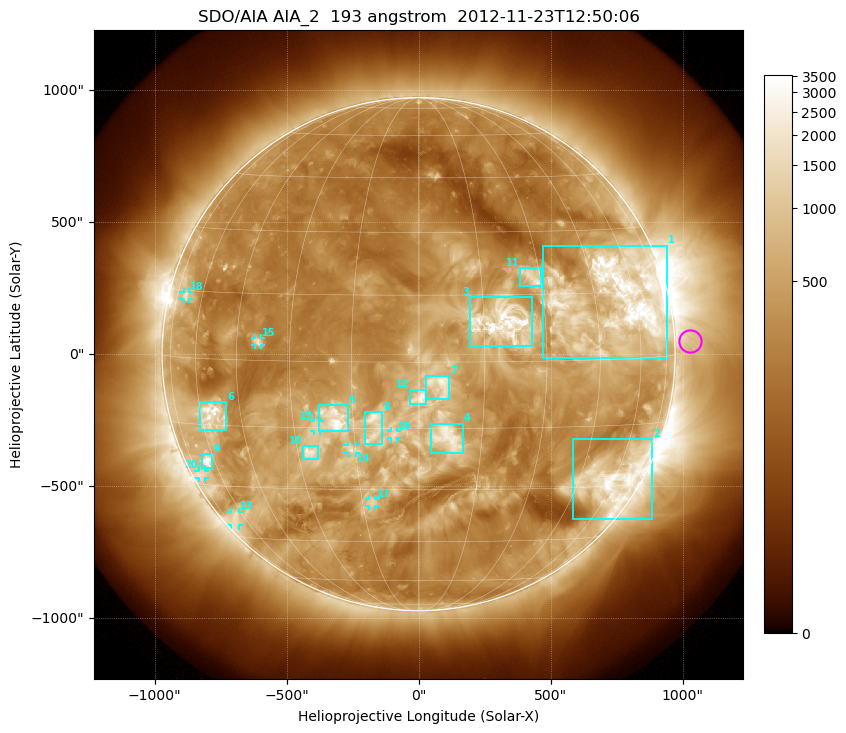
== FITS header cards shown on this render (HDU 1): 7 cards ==
TELESCOP= 'SDO/AIA'
INSTRUME= 'AIA_2'
WAVELNTH=                  193
WAVEUNIT= 'angstrom'
DATE-OBS= '2012-11-23T12:50:06.84'
CTYPE1  = 'HPLN-TAN'
CTYPE2  = 'HPLT-TAN'

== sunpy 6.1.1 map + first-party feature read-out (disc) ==
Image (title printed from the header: SDO/AIA AIA_2  193 angstrom  2012-11-23T12:50:06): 1024 x 1024 px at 2.4 arcsec/px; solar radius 972 arcsec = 405 px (full disc in frame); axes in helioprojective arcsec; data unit not stated in the header (colour bar unlabelled)
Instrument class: DISC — disc imager (sunpy class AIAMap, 193 A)
Bright regions (active regions / flare kernels): reference = the median radial profile (limb darkening/brightening removed); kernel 9 px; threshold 5 sigma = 858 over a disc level ~303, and >= 1.15x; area >= 12 px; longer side >= 10 px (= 24 arcsec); searched inside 0.97 R_sun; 21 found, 20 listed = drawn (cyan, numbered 1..; 8 of them under ~33 arcsec drawn as corner ticks so the feature stays visible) (cap 20 boxes per figure: the strongest are kept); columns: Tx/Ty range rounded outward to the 5 arcsec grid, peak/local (2 s.f.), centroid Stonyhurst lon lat
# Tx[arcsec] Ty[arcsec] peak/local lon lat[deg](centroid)
1 470..940 -15..410 13 +53 +14
2 580..885 -625..-320 10 +59 -29
3 195..430 30..215 7.9 +19 +9
4 45..170 -375..-265 5.6 +7 -17
5 -380..-265 -295..-195 8.7 -19 -13
6 -830..-730 -285..-180 10 -55 -13
7 25..115 -170..-85 5.6 +5 -5
8 -205..-135 -340..-220 5.4 -10 -14
9 -820..-780 -435..-380 10 -64 -24
10 -440..-380 -395..-345 7.7 -27 -21
11 385..465 255..330 6.6 +28 +19
12 -30..30 -190..-135 5.7 +0 -8
13 -710..-680 -650..-595 4 -66 -39
14 -270..-235 -375..-345 4.3 -16 -20
15 -620..-595 35..60 5.9 -39 +4
16 -105..-80 -320..-290 3.5 -6 -16
17 -190..-160 -575..-550 4.9 -12 -33
18 -890..-870 205..235 4.3 -69 +14
19 -395..-375 -290..-255 3.9 -24 -14
20 -835..-805 -470..-440 3.7 -71 -27
Off-limb structures (1.02-1.3 R_sun): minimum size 162 px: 4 found; the strongest spans PA ~235..310 deg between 1.02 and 1.3 R_sun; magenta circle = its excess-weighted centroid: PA ~275 deg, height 1.06 R_sun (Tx ~1030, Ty ~50 arcsec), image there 1.7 x the reference